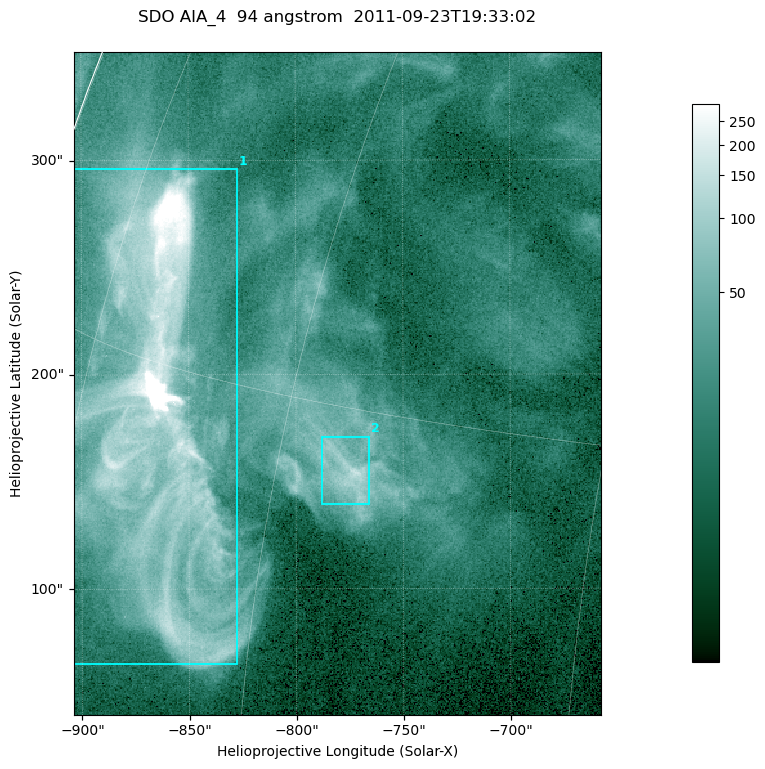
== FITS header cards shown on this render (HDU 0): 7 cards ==
TELESCOP= 'SDO     '           /
INSTRUME= 'AIA_4   '           /
WAVELNTH=                   94 /
WAVEUNIT= 'angstrom'           /
DATE-OBS= '2011-09-23T19:33:02.12' /
CTYPE1  = 'HPLN-TAN'           /
CTYPE2  = 'HPLT-TAN'           /

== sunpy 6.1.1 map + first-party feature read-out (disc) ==
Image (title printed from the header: SDO AIA_4  94 angstrom  2011-09-23T19:33:02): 410 x 515 px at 0.6 arcsec/px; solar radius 957 arcsec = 1594 px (partial field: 2.6% of the solar disc is inside the frame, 100% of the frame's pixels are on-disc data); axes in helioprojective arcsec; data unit not stated in the header (colour bar unlabelled)
Pointing: header CRPIX1/2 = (2058.48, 2043.05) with CRVAL1/2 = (0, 0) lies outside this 410 x 515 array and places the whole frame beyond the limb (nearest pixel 1.41 R_sun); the SolarSoft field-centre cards XCEN/YCEN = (-780.6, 195.8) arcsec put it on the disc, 1308 arcsec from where CRPIX/CRVAL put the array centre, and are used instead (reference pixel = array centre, CRVAL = XCEN/YCEN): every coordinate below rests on XCEN/YCEN
Orientation: roll -0.138 deg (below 1 deg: not rotated)
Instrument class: DISC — disc imager (sunpy class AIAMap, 94 A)
Bright regions (active regions / flare kernels): reference = the on-disc median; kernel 3 px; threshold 5 sigma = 63.4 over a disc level ~15.4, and >= 1.15x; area >= 211 px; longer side >= 5 px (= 3 arcsec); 2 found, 2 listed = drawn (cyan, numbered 1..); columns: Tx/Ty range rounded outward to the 2 arcsec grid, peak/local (2 s.f.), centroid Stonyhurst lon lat
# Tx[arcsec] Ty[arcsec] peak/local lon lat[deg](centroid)
1 -904..-826 64..296 103 -69 +14
2 -788..-766 138..172 10 -56 +13